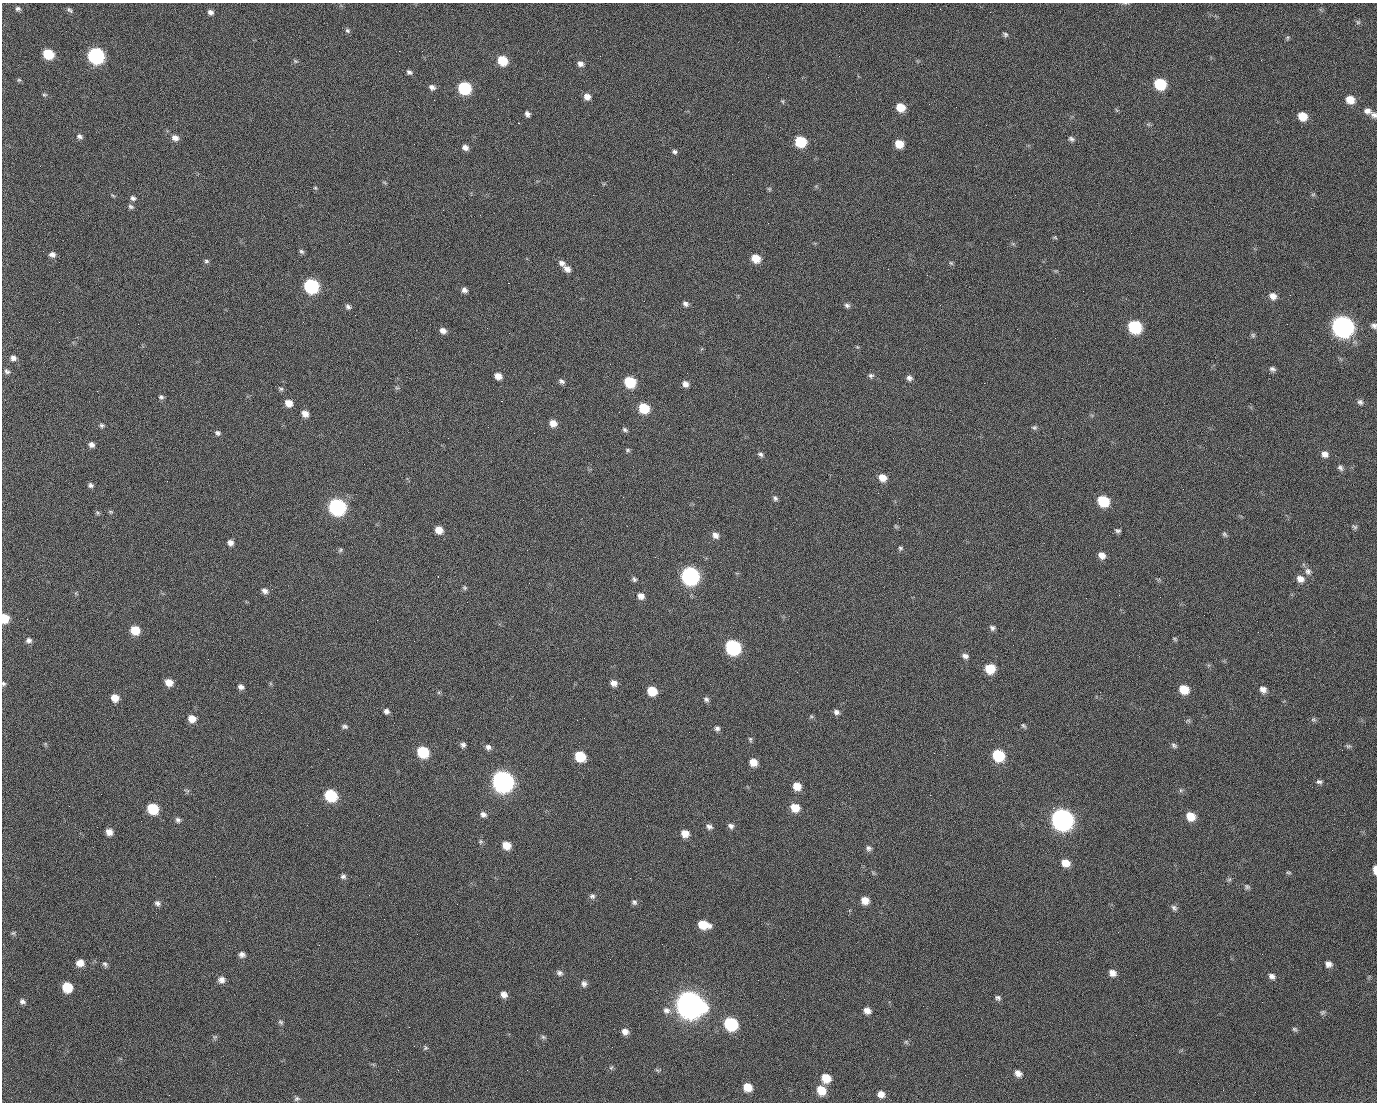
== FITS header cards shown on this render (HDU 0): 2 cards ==
NAXIS1  =                 1375 / length of data axis 1
NAXIS2  =                 1100 / length of data axis 2

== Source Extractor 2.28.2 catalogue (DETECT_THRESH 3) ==
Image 1375 x 1100 px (HDU 0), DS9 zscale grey, 1 PNG px = 1 image px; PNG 1379 x 1104 px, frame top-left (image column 1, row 1100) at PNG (2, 3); no overlay
Background 1460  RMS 29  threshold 86.6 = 3 sigma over >= 5 px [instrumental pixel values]
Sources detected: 249; all 249 listed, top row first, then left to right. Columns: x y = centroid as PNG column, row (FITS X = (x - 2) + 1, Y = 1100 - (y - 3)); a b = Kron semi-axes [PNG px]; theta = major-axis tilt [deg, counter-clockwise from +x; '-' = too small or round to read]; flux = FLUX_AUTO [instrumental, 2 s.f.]
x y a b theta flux
18 9 6 5 - 4.7e+03
71 11 6 3 -54 6.7e+03
210 12 7 5 -29 7.2e+03
990 12 3 2 - 1.8e+03
1358 22 7 5 -44 3.6e+03
347 30 7 6 - 4.0e+03
1005 34 7 6 - 4.1e+03
1288 38 7 4 71 2.9e+03
399 51 2 2 - 2.2e+04
48 54 8 6 -28 7.5e+04
96 56 9 8 - 5.1e+05
502 60 8 7 - 5.9e+04
295 61 7 4 -25 3.0e+03
580 64 7 6 - 8.1e+03
409 72 6 5 - 5.3e+03
19 80 6 5 - 2.7e+03
1160 84 8 7 - 1.1e+05
432 87 8 7 - 7.2e+03
464 88 8 7 - 1.8e+05
44 95 7 4 4 2.8e+03
587 97 7 6 - 1.3e+04
498 99 2 2 - 1.3e+03
434 100 2 2 - 4.3e+03
1350 100 8 7 - 2.5e+04
782 101 5 5 - 2.5e+03
929 104 2 2 - 7.3e+02
900 107 8 7 - 3.5e+04
1367 111 9 7 -20 9.8e+03
527 114 6 4 -60 6.7e+03
1374 115 8 7 - 6.9e+03
1302 116 8 7 - 3.5e+04
518 123 2 2 - 2.6e+04
1148 124 7 4 -18 2.9e+03
79 136 8 6 -20 6.0e+03
175 138 8 7 - 1.1e+04
1071 139 8 6 -28 5.2e+03
800 142 8 7 - 9.2e+04
899 144 7 6 - 3.0e+04
465 147 7 6 - 9.6e+03
675 152 6 5 - 4.4e+03
384 182 6 4 -19 2.3e+03
315 188 5 4 - 2.5e+03
769 189 6 5 - 2.7e+03
1313 194 6 4 1 2.6e+03
1015 195 2 2 - 6.9e+03
113 196 6 3 -21 2.3e+03
133 198 7 6 - 5.7e+03
131 207 8 6 -32 4.7e+03
480 215 2 2 - 8.2e+02
1055 237 5 5 - 2.2e+03
1013 244 6 4 -19 2.7e+03
301 251 7 5 -42 3.9e+03
52 254 7 6 - 8.8e+03
756 258 8 7 - 3.2e+04
206 261 6 5 - 3.8e+03
562 263 9 7 -34 9.0e+03
951 263 7 4 -44 2.9e+03
567 269 9 7 -44 1.1e+04
927 275 2 2 - 1.0e+03
508 283 2 2 - 5.7e+04
311 286 8 8 - 3.2e+05
464 290 6 6 - 7.3e+03
1083 291 2 2 - 2.8e+03
1290 295 3 2 - 2.2e+03
1273 296 9 7 -43 1.2e+04
685 304 7 5 -34 6.5e+03
847 305 8 6 -17 5.4e+03
348 307 7 6 - 5.3e+03
355 315 2 2 - 1.1e+03
59 322 2 2 - 1.3e+03
1287 324 2 2 - 1.2e+03
1374 326 7 6 - 6.3e+03
1134 327 9 8 - 1.8e+05
1342 327 10 9 - 1.4e+06
443 330 8 6 -21 1.0e+04
1253 335 7 6 - 3.4e+03
13 358 8 7 - 9.0e+03
1272 369 8 6 -22 5.6e+03
7 371 8 6 -34 5.2e+03
498 376 7 6 - 1.5e+04
871 376 7 6 - 4.7e+03
909 378 7 6 - 7.3e+03
561 381 8 6 -28 5.7e+03
630 382 8 7 - 9.3e+04
984 383 2 2 - 2.0e+04
685 384 7 7 - 1.0e+04
397 388 6 4 -18 2.7e+03
281 389 7 5 -25 4.1e+03
97 391 3 2 - 1.6e+03
161 397 7 6 - 4.6e+03
501 401 3 2 - 5.8e+04
1360 402 7 7 - 5.7e+03
288 403 7 6 - 1.9e+04
644 408 8 7 - 6.9e+04
619 412 2 2 - 9.0e+02
305 414 8 6 -43 1.5e+04
553 423 8 7 - 1.6e+04
102 425 6 5 - 4.3e+03
1034 427 7 6 - 4.2e+03
625 430 7 5 -33 4.1e+03
218 433 7 6 - 5.3e+03
91 445 7 6 - 7.4e+03
628 450 7 5 -15 3.2e+03
760 454 7 6 - 5.3e+03
1325 454 8 7 - 1.1e+04
1340 468 8 6 -56 5.6e+03
882 478 8 7 - 2.1e+04
90 485 6 5 - 4.9e+03
623 497 2 2 - 3.3e+03
775 498 7 5 -50 5.0e+03
1103 501 8 7 - 9.0e+04
337 507 9 8 - 5.6e+05
110 512 6 5 - 2.6e+03
97 513 6 5 - 2.9e+03
899 518 2 2 - 1.0e+03
896 526 6 5 - 2.7e+03
1354 527 8 5 -26 3.8e+03
439 530 7 7 - 2.1e+04
1118 531 7 5 -5 4.4e+03
1224 534 8 5 -51 3.8e+03
715 535 8 7 - 1.0e+04
230 543 7 7 - 9.5e+03
900 548 6 5 - 3.7e+03
340 550 7 5 29 3.3e+03
1102 555 8 6 -37 1.4e+04
655 557 2 2 - 1.1e+03
1308 571 10 9 - 9.2e+03
438 576 3 2 - 2.1e+03
690 576 9 8 - 6.8e+05
634 579 7 6 - 4.2e+03
1300 579 10 8 -27 1.3e+04
464 588 7 6 - 3.4e+03
265 591 8 6 -33 8.0e+03
641 596 8 7 - 1.2e+04
4 618 7 6 - 3.9e+04
27 619 2 2 - 4.0e+03
377 620 2 2 - 1.1e+04
992 628 7 7 - 5.5e+03
135 630 8 7 - 4.1e+04
1175 639 6 4 -37 2.6e+03
29 640 7 6 - 6.8e+03
733 647 9 8 - 3.2e+05
965 656 8 6 -19 7.7e+03
990 669 8 8 - 4.6e+04
169 682 8 7 - 2.0e+04
3 683 6 5 - 3.5e+03
614 683 8 7 - 1.1e+04
241 687 8 6 -26 7.2e+03
1184 689 8 7 - 3.8e+04
1263 689 9 7 -38 1.1e+04
652 691 8 7 - 4.4e+04
115 698 8 7 - 2.0e+04
706 699 7 6 - 5.3e+03
386 711 6 6 - 6.5e+03
836 712 7 6 - 6.9e+03
811 716 6 5 - 3.0e+03
192 719 7 7 - 2.0e+04
1313 719 7 6 - 4.0e+03
1188 720 7 4 -1 3.0e+03
345 726 8 6 -1 4.7e+03
1023 726 7 4 -51 3.4e+03
717 728 6 6 - 5.5e+03
750 739 7 5 -76 3.2e+03
463 745 7 6 - 5.6e+03
1174 745 8 6 -36 4.7e+03
1348 746 7 6 - 3.6e+03
488 747 8 7 - 7.2e+03
423 752 8 7 - 9.6e+04
934 753 2 2 - 1.8e+03
998 755 8 7 - 1.2e+05
580 756 8 7 - 7.0e+04
753 762 7 7 - 2.1e+04
503 781 10 9 - 1.5e+06
1319 782 7 5 2 4.9e+03
797 786 8 7 - 2.3e+04
187 791 8 5 -22 3.6e+03
101 794 2 2 - 2.3e+03
331 795 8 7 - 1.3e+05
930 795 2 2 - 7.9e+03
795 808 9 8 - 3.0e+04
1053 808 2 2 - 1.7e+04
153 809 8 7 - 7.3e+04
483 814 8 7 - 7.5e+03
1190 816 9 7 -36 3.1e+04
1062 819 10 9 - 1.5e+06
178 820 6 6 - 5.3e+03
731 826 8 7 - 6.6e+03
709 827 8 6 -37 7.0e+03
109 832 7 6 - 1.3e+04
685 833 8 7 - 2.0e+04
481 841 7 7 - 3.5e+03
506 845 8 7 - 2.6e+04
869 848 7 6 - 5.7e+03
1065 863 9 7 -26 2.2e+04
1375 870 7 3 -88 1.6e+04
1288 872 8 4 -1 2.6e+03
343 876 7 6 - 5.3e+03
630 878 2 2 - 1.0e+03
1229 879 7 4 1 3.1e+03
1247 887 8 6 -28 4.1e+03
592 896 8 7 - 5.8e+03
865 900 7 7 - 1.8e+04
634 902 7 7 - 5.0e+03
157 903 8 6 -33 6.2e+03
457 904 2 2 - 1.5e+03
1174 908 9 6 -48 5.5e+03
229 921 2 2 - 8.5e+02
703 925 10 7 -13 4.1e+04
1118 932 3 2 - 2.7e+03
13 933 6 5 - 3.2e+03
242 954 7 6 - 7.6e+03
610 959 2 2 - 2.3e+03
80 963 8 7 - 1.8e+04
105 964 7 5 -51 4.7e+03
1328 964 8 7 - 9.9e+03
559 973 9 6 -33 6.1e+03
1112 973 8 7 - 1.2e+04
1272 976 8 6 -39 7.9e+03
221 980 8 8 - 1.0e+04
758 980 2 2 - 1.8e+03
584 984 8 7 - 7.2e+03
67 987 8 7 - 5.9e+04
504 994 7 6 - 1.1e+04
998 998 8 6 -27 5.0e+03
22 1001 7 6 - 5.9e+03
689 1004 12 10 -30 3.3e+06
666 1010 11 10 - 1.1e+04
867 1011 8 7 - 1.3e+04
1323 1012 7 6 - 3.7e+03
757 1015 2 2 - 1.2e+03
281 1022 7 6 - 3.8e+03
731 1024 9 8 - 1.9e+05
1294 1029 7 5 -5 3.5e+03
625 1032 8 7 - 1.1e+04
1136 1035 2 2 - 8.7e+02
215 1037 7 6 - 3.6e+03
543 1037 7 5 -5 3.6e+03
906 1042 7 5 -44 3.4e+03
425 1048 6 6 - 3.5e+03
611 1068 7 5 53 3.2e+03
527 1070 2 2 - 7.8e+02
657 1070 7 3 -36 2.7e+03
1018 1073 9 7 -44 1.1e+04
826 1078 8 8 - 3.5e+04
747 1087 8 7 - 2.9e+04
821 1090 9 8 - 3.7e+04
881 1094 8 7 - 1.4e+04
169 1095 2 2 - 5.5e+03
297 1099 7 6 - 4.2e+03
At the frame edge (FLAGS 8, measured only in part): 5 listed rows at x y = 1374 115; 1374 326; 4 618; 3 683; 1375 870